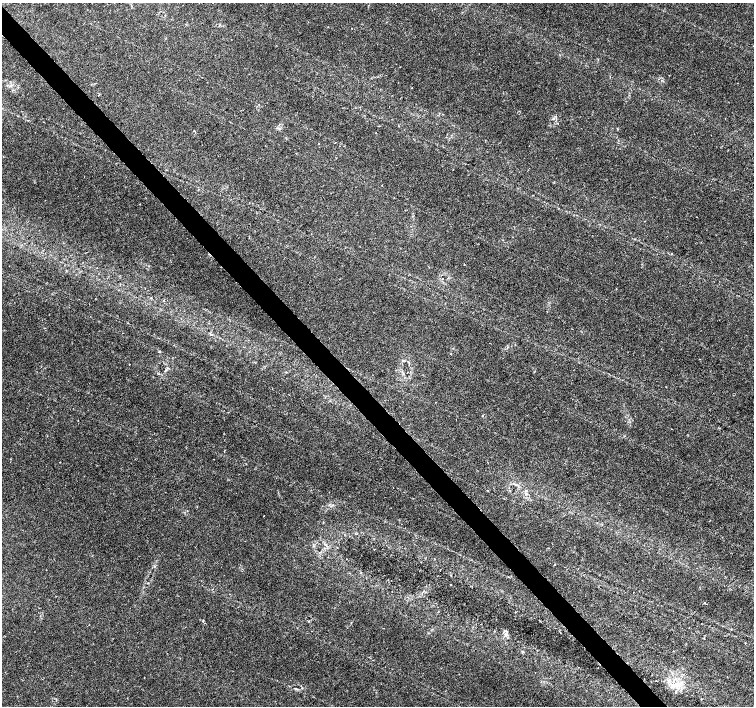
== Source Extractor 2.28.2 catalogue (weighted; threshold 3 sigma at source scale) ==
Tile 11 of 4 x 4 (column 3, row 3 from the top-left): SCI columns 3016-4518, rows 1619-3025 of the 6022 x 5990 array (HDU 1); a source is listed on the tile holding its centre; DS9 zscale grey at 2 x 2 block average (1 PNG px = mean of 2 x 2 image px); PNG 756 x 708 px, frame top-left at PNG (2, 3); no overlay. Shown black and unused: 4% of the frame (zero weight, under 3 of 6 exposures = <1% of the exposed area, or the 3 px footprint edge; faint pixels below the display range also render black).
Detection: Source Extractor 2.28.2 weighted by HDU 2 'WHT'; one run over the whole footprint, this tile lists its part. Background 0.0355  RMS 0.0022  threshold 0.00893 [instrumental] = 3 sigma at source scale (4.09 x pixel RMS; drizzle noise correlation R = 1.36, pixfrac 0.8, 0.0396/0.0396 arcsec/px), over >= 5 px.
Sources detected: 29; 1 cosmic-ray / hot-pixel residue — not listed; the other 28 listed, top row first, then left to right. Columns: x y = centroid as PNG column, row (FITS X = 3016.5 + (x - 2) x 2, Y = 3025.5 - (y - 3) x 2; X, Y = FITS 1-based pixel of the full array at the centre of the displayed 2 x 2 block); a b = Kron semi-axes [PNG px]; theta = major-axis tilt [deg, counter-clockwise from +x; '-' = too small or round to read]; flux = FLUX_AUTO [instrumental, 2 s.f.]
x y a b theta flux
412 88 2 2 - 0.19
556 116 2 2 - 0.31
553 119 4 2 - 0.43
398 126 2 2 - 0.23
382 185 2 2 - 0.15
199 189 3 2 - 0.25
311 234 2 2 - 0.15
672 254 3 2 - 0.23
442 279 2 2 - 0.38
159 351 3 2 - 0.35
699 359 2 2 - 0.16
286 372 3 2 - 0.33
407 372 2 2 - 0.21
527 415 2 2 - 0.17
482 416 2 2 - 0.26
264 516 2 2 - 0.21
325 544 5 2 - 0.64
555 564 2 2 - 0.19
148 583 3 2 - 0.28
450 585 2 2 - 0.19
633 592 2 2 - 0.15
704 603 2 2 - 0.45
506 635 5 3 - 0.89
745 643 2 2 - 0.3
522 651 3 3 - 0.43
672 686 7 4 13 1.7
296 689 5 2 - 0.48
675 692 3 2 - 0.33
Diffuse or blended objects may show on this block-average render without a row.